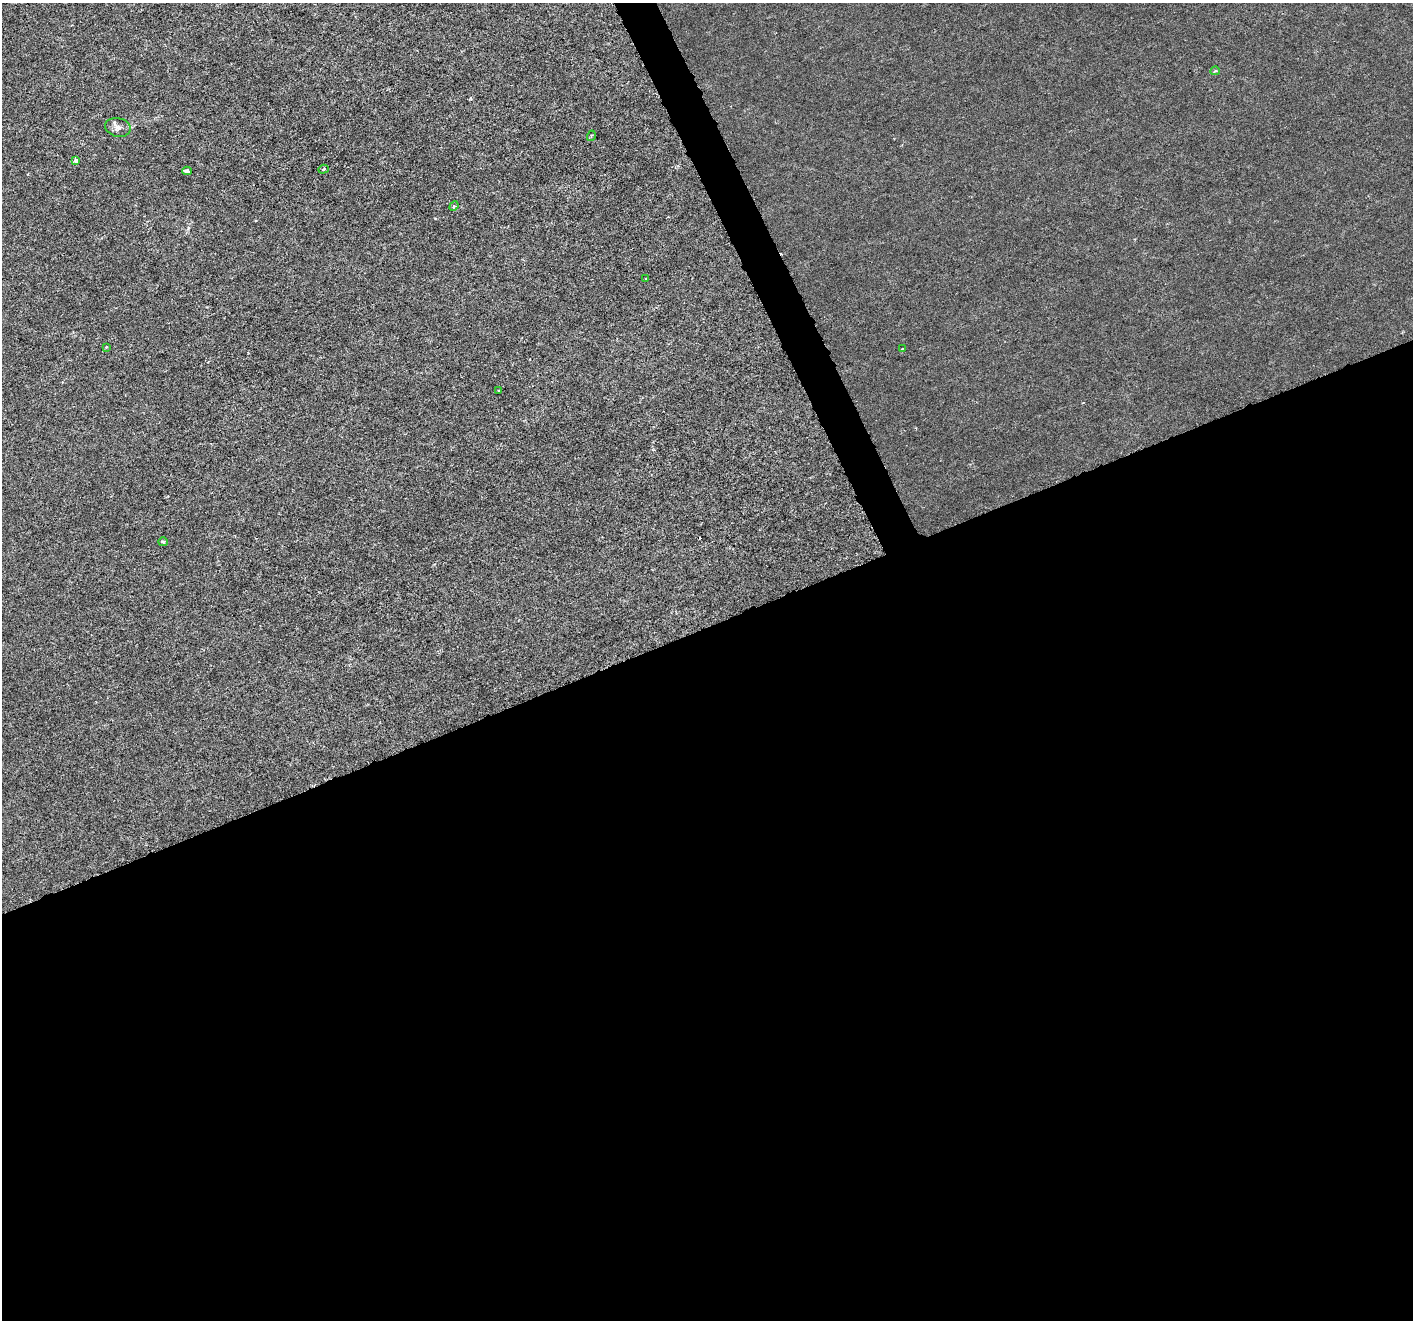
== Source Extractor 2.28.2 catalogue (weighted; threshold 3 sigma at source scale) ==
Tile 15 of 4 x 4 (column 3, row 4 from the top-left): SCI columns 2831-4241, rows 150-1467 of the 5655 x 5515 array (HDU 1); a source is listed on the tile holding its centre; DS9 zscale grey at full resolution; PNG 1415 x 1322 px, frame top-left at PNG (2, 3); each listed source drawn as its Kron ellipse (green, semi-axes under 4 px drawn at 4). Shown black and unused: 54% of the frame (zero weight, under 3 of 6 exposures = <1% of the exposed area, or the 3 px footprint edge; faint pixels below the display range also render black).
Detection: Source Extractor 2.28.2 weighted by HDU 2 'WHT'; one run over the whole footprint, this tile lists its part. Background -2.01e-04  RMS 9.2e-04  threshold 0.00376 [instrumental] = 3 sigma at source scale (4.09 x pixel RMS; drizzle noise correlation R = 1.36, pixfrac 0.8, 0.0396/0.0396 arcsec/px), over >= 5 px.
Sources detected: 13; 1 cosmic-ray / hot-pixel residue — neither listed nor drawn; the other 12 listed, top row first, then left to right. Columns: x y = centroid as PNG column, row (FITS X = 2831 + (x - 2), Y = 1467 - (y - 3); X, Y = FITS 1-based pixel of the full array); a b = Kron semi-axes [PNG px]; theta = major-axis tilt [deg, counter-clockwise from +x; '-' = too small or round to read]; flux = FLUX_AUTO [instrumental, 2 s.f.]
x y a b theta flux
1215 71 5 4 - 0.12
118 127 13 9 -13 0.48
591 136 5 3 - 0.081
76 160 4 4 - 0.29
323 169 5 4 - 0.11
187 171 4 4 - 0.39
454 206 5 4 - 0.098
646 279 4 3 - 0.085
106 347 4 4 - 0.08
902 349 3 3 - 0.068
499 391 3 2 - 0.088
163 542 5 4 - 0.22